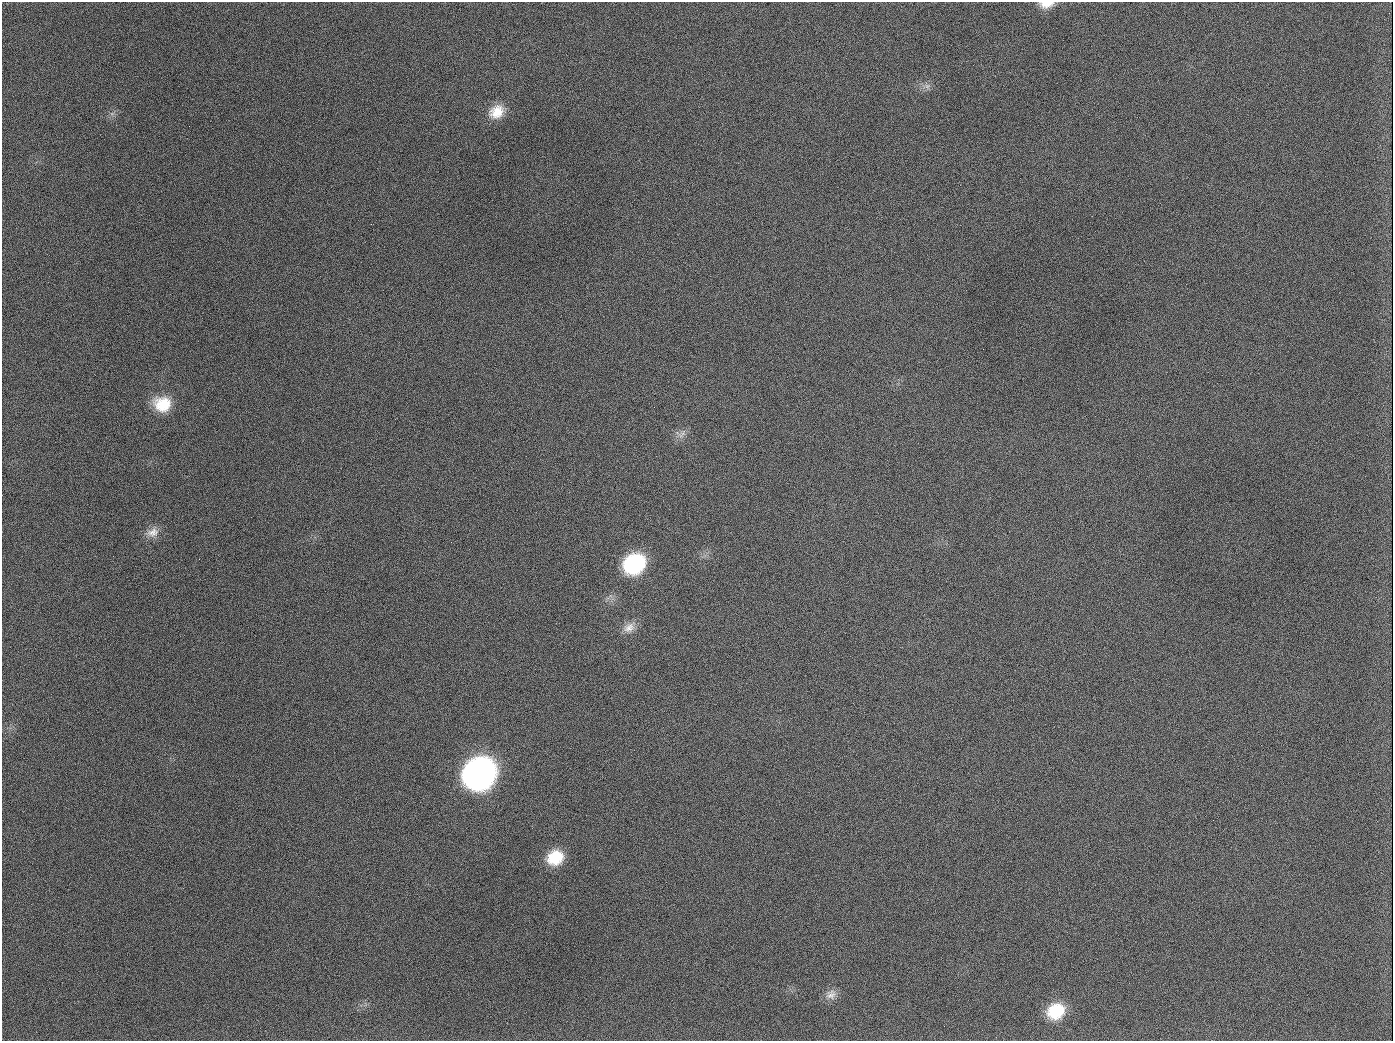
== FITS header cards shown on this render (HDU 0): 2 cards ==
NAXIS1  =                 1391
NAXIS2  =                 1039

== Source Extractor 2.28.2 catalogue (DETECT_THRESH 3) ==
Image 1391 x 1039 px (HDU 0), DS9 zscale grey, 1 PNG px = 1 image px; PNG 1395 x 1043 px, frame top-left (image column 1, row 1039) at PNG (2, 2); no overlay
Background 1710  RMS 75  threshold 224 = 3 sigma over >= 5 px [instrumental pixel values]
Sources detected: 15; all 15 listed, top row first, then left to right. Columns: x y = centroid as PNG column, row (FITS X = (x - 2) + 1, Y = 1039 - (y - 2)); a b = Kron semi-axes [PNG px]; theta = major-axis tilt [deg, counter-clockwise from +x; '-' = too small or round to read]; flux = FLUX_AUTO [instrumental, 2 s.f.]
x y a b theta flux
1046 4 18 8 5 5.3e+04
927 86 8 6 -45 1.8e+04
496 112 20 16 35 1.1e+05
189 126 2 2 - 6.3e+03
162 404 20 17 -6 1.6e+05
654 407 3 2 - 3.6e+03
682 434 14 5 50 2.5e+04
153 532 17 12 18 5.1e+04
634 564 20 16 32 5.0e+05
629 628 18 12 34 5.2e+04
479 774 21 18 38 3.7e+06
555 858 18 15 28 1.5e+05
831 994 15 13 30 4.2e+04
1056 1011 20 17 26 2.0e+05
944 1026 2 2 - 4.6e+03
At the frame edge (FLAGS 8, measured only in part): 1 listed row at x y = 1046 4